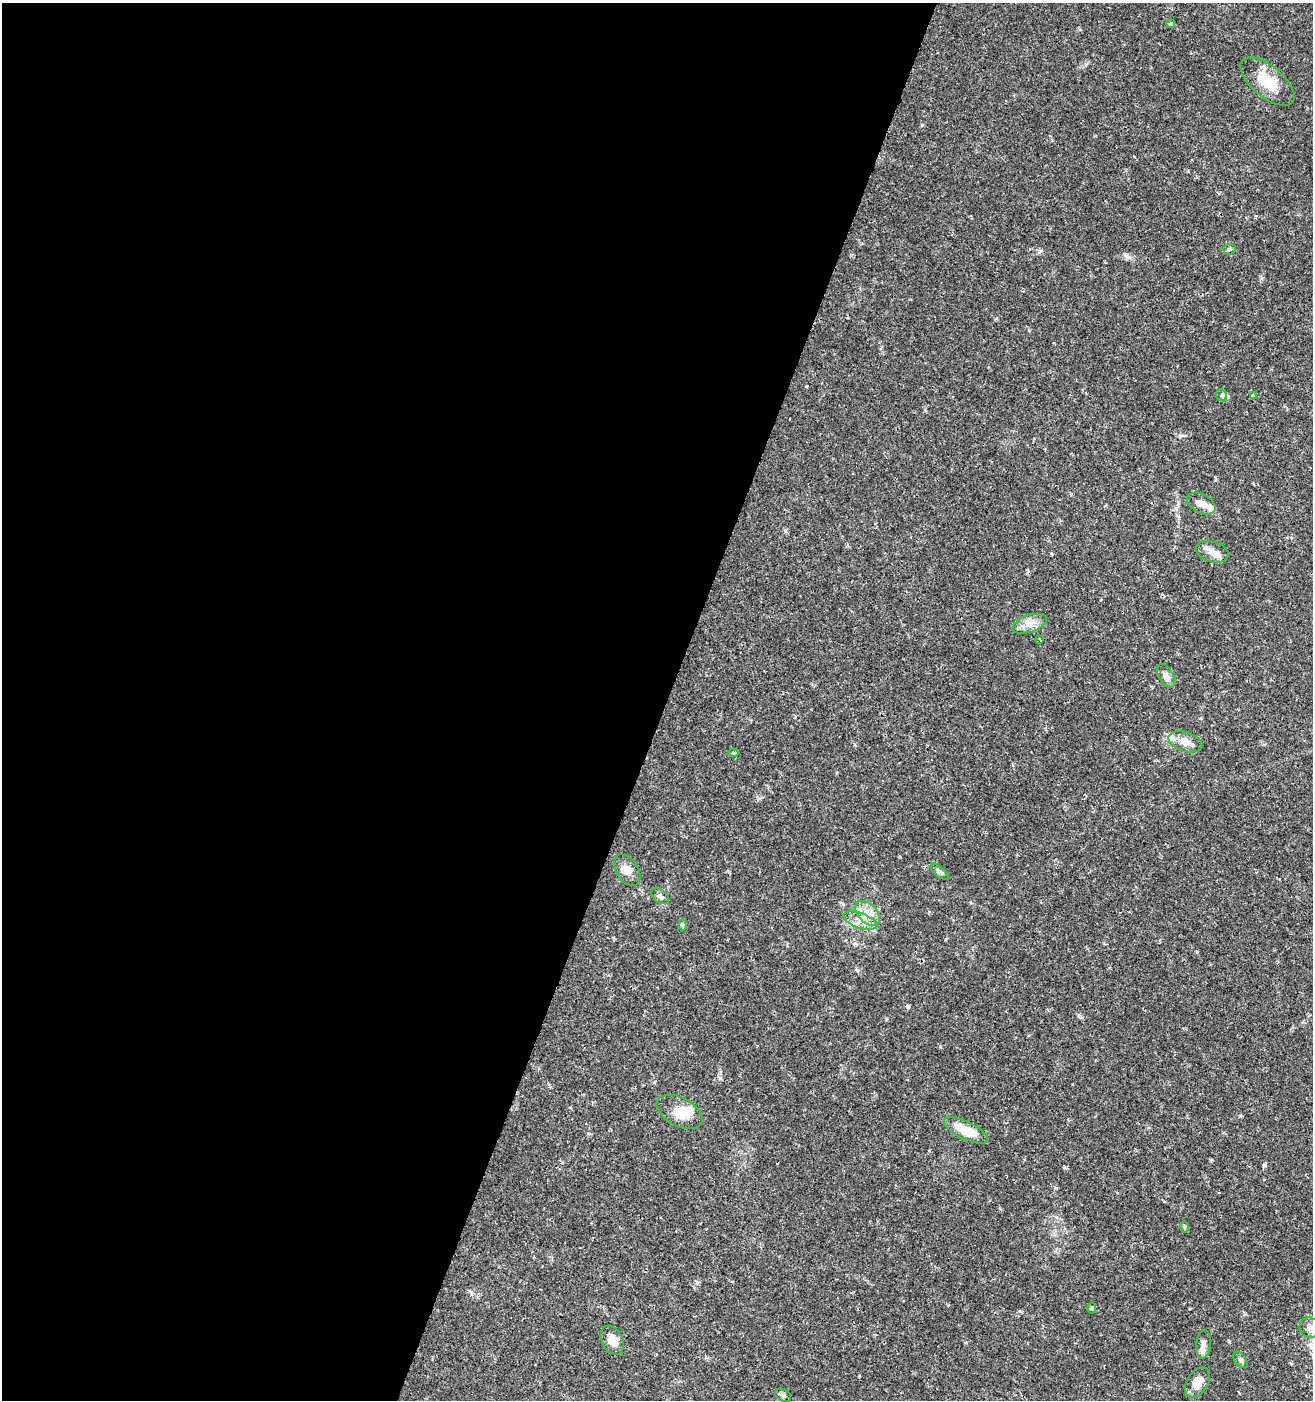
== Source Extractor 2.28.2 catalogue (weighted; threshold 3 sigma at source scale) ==
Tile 5 of 4 x 4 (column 1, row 2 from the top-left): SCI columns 281-1591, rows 2802-4199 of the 5735 x 5611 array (HDU 1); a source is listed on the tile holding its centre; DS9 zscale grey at full resolution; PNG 1315 x 1402 px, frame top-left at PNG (2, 3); each listed source drawn as its Kron ellipse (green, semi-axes under 4 px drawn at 4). Shown black and unused: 51% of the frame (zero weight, under 2 of 3 exposures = <1% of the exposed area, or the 3 px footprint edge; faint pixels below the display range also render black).
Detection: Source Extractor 2.28.2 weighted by HDU 2 'WHT'; one run over the whole footprint, this tile lists its part. Background 0.0352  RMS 0.0032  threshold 0.0142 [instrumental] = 3 sigma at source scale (4.5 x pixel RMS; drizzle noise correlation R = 1.50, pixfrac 1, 0.0396/0.0396 arcsec/px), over >= 5 px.
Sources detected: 34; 1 inside a brighter object's white glare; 1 cosmic-ray / hot-pixel residue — neither listed nor drawn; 4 inside a brighter listed object's ellipse — not listed separately; the other 28 listed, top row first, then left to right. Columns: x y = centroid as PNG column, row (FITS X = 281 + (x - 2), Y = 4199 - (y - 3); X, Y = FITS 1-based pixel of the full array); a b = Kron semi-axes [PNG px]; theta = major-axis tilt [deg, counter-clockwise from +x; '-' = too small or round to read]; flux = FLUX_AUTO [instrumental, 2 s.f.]
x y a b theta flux
1171 24 4 3 - 2.1
1267 82 33 15 -39 8.5
1230 249 6 5 - 0.54
1221 395 6 5 - 0.99
1253 396 4 3 - 0.34
1201 504 15 9 -28 2.3
1212 552 16 10 -17 2.5
1030 624 18 8 19 3.1
1040 639 4 2 - 0.29
1166 676 13 7 -59 1.4
1185 742 17 9 -18 3
734 753 5 3 - 0.54
627 870 17 11 -56 2.7
940 872 11 5 -41 0.79
660 896 10 6 -36 1.2
868 913 15 9 -47 3.7
860 921 18 7 -20 3.2
683 925 6 4 90 0.43
680 1112 25 14 -28 5.5
966 1130 24 8 -25 7.4
1185 1227 5 3 - 0.33
1092 1308 5 3 - 0.32
1310 1328 11 10 - 2.1
612 1340 15 10 -61 3.4
1203 1344 14 7 84 1.6
1241 1360 9 5 -51 0.76
1198 1382 17 10 59 4
783 1395 8 6 -29 0.87
Overlapping masked pixels (flux is a lower limit): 1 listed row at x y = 1171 24
Isophote crosses this tile's border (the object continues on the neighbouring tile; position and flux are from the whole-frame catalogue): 1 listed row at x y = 1310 1328
Unlisted compact peaks at least as high as the median listed source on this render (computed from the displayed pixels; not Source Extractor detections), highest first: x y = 908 1007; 922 125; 697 1283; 720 1078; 1079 1016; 1126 256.